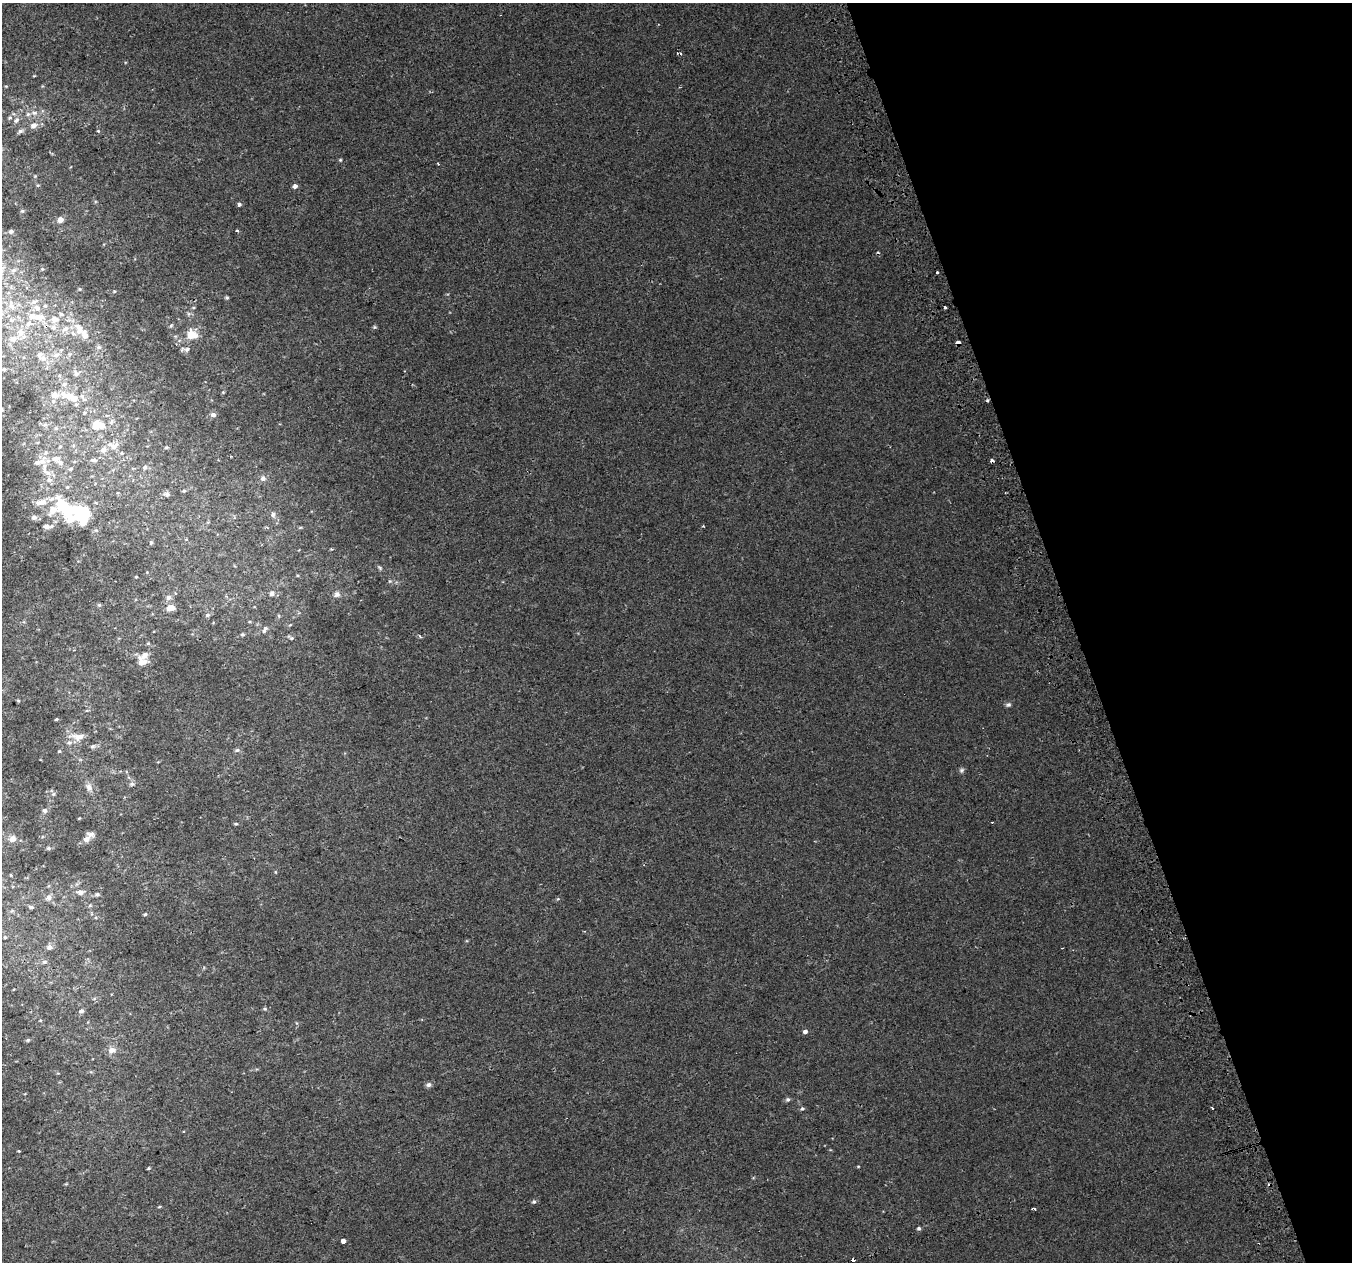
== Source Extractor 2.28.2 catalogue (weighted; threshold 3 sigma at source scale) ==
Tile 12 of 4 x 4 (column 4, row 3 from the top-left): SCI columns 4094-5443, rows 1395-2654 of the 5483 x 5253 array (HDU 1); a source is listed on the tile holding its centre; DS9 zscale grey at full resolution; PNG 1354 x 1264 px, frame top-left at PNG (2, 3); no overlay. Shown black and unused: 20% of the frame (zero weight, under 2 of 3 exposures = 2% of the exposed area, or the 3 px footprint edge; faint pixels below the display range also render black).
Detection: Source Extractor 2.28.2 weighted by HDU 2 'WHT'; one run over the whole footprint, this tile lists its part. Background 0.00652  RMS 0.006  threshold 0.0272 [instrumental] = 3 sigma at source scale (4.5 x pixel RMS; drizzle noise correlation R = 1.50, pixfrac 1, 0.0396/0.0396 arcsec/px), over >= 5 px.
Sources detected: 162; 3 inside a brighter object's white glare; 5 cosmic-ray / hot-pixel residue — not listed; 19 inside a brighter listed object's ellipse — not listed separately; the other 135 listed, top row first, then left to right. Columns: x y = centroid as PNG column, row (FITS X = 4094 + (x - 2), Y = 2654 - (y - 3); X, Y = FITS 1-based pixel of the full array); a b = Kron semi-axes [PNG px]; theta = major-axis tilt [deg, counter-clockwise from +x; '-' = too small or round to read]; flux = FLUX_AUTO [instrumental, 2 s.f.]
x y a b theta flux
34 113 9 6 -2 2.3
10 118 7 5 33 1.1
16 120 9 6 61 2
33 125 9 8 - 3.2
20 131 8 6 3 1.4
98 131 5 3 - 0.57
340 160 5 4 - 0.67
438 164 3 2 - 0.61
35 176 4 4 - 0.55
38 185 5 3 - 0.56
295 186 5 4 - 2.2
239 204 4 4 - 1.3
22 211 5 5 - 0.82
60 220 6 5 - 4.2
11 231 5 4 - 1.2
237 231 3 3 - 2.4
42 269 4 4 - 0.61
13 270 8 5 27 1.5
937 272 3 3 - 2.7
80 289 4 4 - 0.58
114 291 4 3 - 0.49
227 297 5 4 - 0.78
34 302 12 5 25 2.3
11 306 11 8 -53 4
45 306 5 5 - 0.94
945 307 3 3 - 2.2
61 314 5 4 - 0.99
37 317 24 10 -4 11
12 320 10 4 33 1.7
78 326 11 7 -4 3.1
171 326 6 4 3 0.89
374 327 6 5 - 0.74
65 329 9 7 18 3.1
21 332 11 10 - 5.5
85 335 10 6 -70 4.8
192 335 11 10 - 9.8
958 343 4 3 - 20
99 347 7 5 -20 1.3
187 349 8 6 6 2
56 355 10 6 12 2.8
43 358 9 7 -29 3.7
4 369 5 4 - 1
76 373 8 8 - 2.2
59 375 6 4 -72 0.81
64 384 8 6 17 1.8
55 395 11 9 -4 3.8
72 397 17 12 -28 9.7
987 400 4 3 - 0.84
2 409 5 4 - 0.66
213 415 7 5 10 2.1
45 425 7 6 - 1.7
97 425 7 5 -6 17
56 428 6 5 - 1.2
113 445 16 10 -12 5.5
60 446 5 4 - 0.78
166 447 4 3 - 0.7
56 458 15 10 -2 6.7
93 460 10 5 -9 1.6
37 462 9 6 6 2.6
145 467 6 5 - 1.2
44 468 35 6 -85 7.8
71 469 6 5 - 1.1
263 478 8 7 - 1.7
67 487 5 5 - 0.75
184 491 5 4 - 0.74
167 494 9 5 -11 1.6
43 502 13 8 42 4.5
53 510 19 11 41 8.5
273 514 7 5 88 1.3
81 515 23 19 1 25
34 517 7 7 - 2.1
46 526 7 5 -13 3
151 543 6 4 72 0.89
331 549 3 3 - 0.52
380 568 8 4 -36 0.93
297 575 5 3 - 0.54
136 577 3 3 - 0.43
390 581 5 4 - 0.69
272 593 7 7 - 2
337 594 9 8 - 2.4
168 597 6 6 - 2.2
99 605 6 5 - 0.86
171 608 10 7 6 4.4
207 615 6 5 - 1.2
279 616 6 3 -71 0.63
265 629 11 6 62 2
243 634 5 5 - 0.93
291 638 7 5 -29 1.3
148 643 5 4 - 0.69
142 662 12 10 -28 5.7
1008 705 7 5 10 1.2
56 719 4 3 - 0.6
78 737 19 8 -2 6.3
93 746 7 5 16 1.3
237 750 7 5 10 1.2
59 751 4 4 - 0.66
961 770 8 6 52 1.2
132 784 7 7 - 1.5
89 787 11 8 -60 3.4
53 794 6 5 - 1
44 810 6 6 - 1.6
79 818 3 2 - 0.48
236 824 5 3 - 0.76
13 839 7 7 - 3.1
86 839 10 7 26 3.3
48 848 6 5 - 0.85
276 872 5 3 - 0.45
80 892 11 7 1 2.6
97 894 6 5 - 0.94
48 898 9 8 - 2.2
31 907 7 4 -8 1.2
145 914 5 4 - 0.72
5 937 4 4 - 0.68
49 947 6 5 - 2.7
44 962 7 5 14 1.3
265 1009 5 5 - 0.78
81 1011 6 6 - 1.8
40 1020 4 4 - 0.51
805 1031 5 4 - 1.6
28 1040 5 4 - 0.8
112 1050 10 8 3 3.5
428 1085 8 6 25 1.6
788 1099 6 5 - 1.2
802 1108 5 5 - 0.85
1212 1109 3 2 - 1.2
19 1151 3 3 - 0.61
858 1166 4 3 - 0.43
149 1168 5 3 - 0.62
753 1178 5 3 - 0.6
66 1184 4 4 - 0.51
534 1202 6 5 - 1.1
159 1207 5 3 - 0.55
1034 1209 5 2 - 0.79
919 1228 4 4 - 1.2
343 1241 4 4 - 13
Overlapping masked pixels (flux is a lower limit): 2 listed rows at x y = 958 343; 987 400
Isophote crosses this tile's border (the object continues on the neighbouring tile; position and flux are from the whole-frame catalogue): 1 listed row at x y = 2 409
Unlisted compact peaks at least as high as the median listed source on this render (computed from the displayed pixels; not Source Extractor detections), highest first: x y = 703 526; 420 636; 558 899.